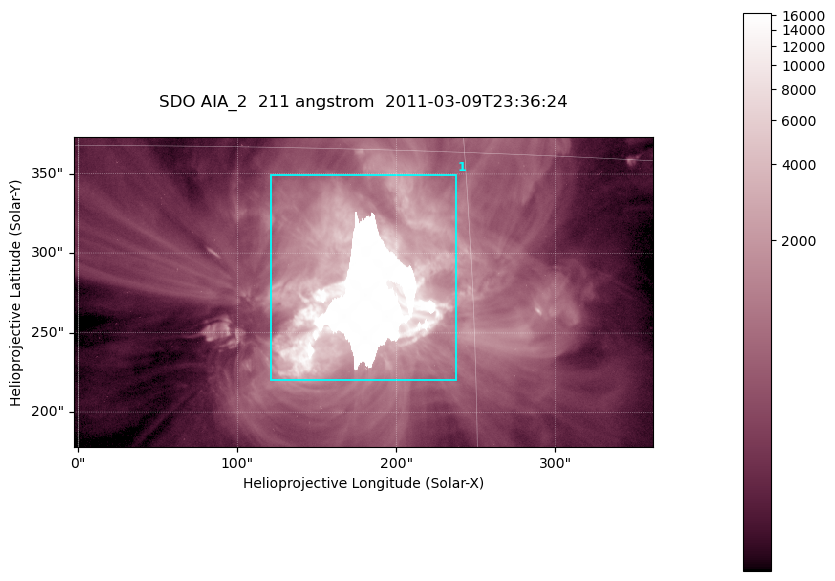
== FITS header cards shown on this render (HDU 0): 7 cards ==
TELESCOP= 'SDO     '           /
INSTRUME= 'AIA_2   '           /
WAVELNTH=                  211 /
WAVEUNIT= 'angstrom'           /
DATE-OBS= '2011-03-09T23:36:24.62' /
CTYPE1  = 'HPLN-TAN'           /
CTYPE2  = 'HPLT-TAN'           /

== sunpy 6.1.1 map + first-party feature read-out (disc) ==
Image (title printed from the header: SDO AIA_2  211 angstrom  2011-03-09T23:36:24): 606 x 324 px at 0.601 arcsec/px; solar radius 967 arcsec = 1609 px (partial field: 2.4% of the solar disc is inside the frame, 100% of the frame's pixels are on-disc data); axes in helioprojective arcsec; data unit not stated in the header (colour bar unlabelled)
Pointing: header CRPIX1/2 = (2040.79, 2040.71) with CRVAL1/2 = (0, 0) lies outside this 606 x 324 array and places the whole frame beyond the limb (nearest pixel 1.39 R_sun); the SolarSoft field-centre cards XCEN/YCEN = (179.1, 275.7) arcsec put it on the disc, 1862 arcsec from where CRPIX/CRVAL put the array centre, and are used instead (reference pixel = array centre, CRVAL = XCEN/YCEN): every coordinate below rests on XCEN/YCEN
Orientation: roll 0.0564 deg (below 1 deg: not rotated)
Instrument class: DISC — disc imager (sunpy class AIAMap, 211 A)
Bright regions (active regions / flare kernels): reference = the on-disc median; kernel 5 px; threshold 5 sigma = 2126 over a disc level ~497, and >= 1.15x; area >= 196 px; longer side >= 4 px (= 2.4 arcsec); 1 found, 1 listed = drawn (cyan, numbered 1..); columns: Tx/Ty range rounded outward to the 2 arcsec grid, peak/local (2 s.f.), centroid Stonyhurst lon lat
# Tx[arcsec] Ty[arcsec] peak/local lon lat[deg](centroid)
1 120..238 220..350 33 +11 +9